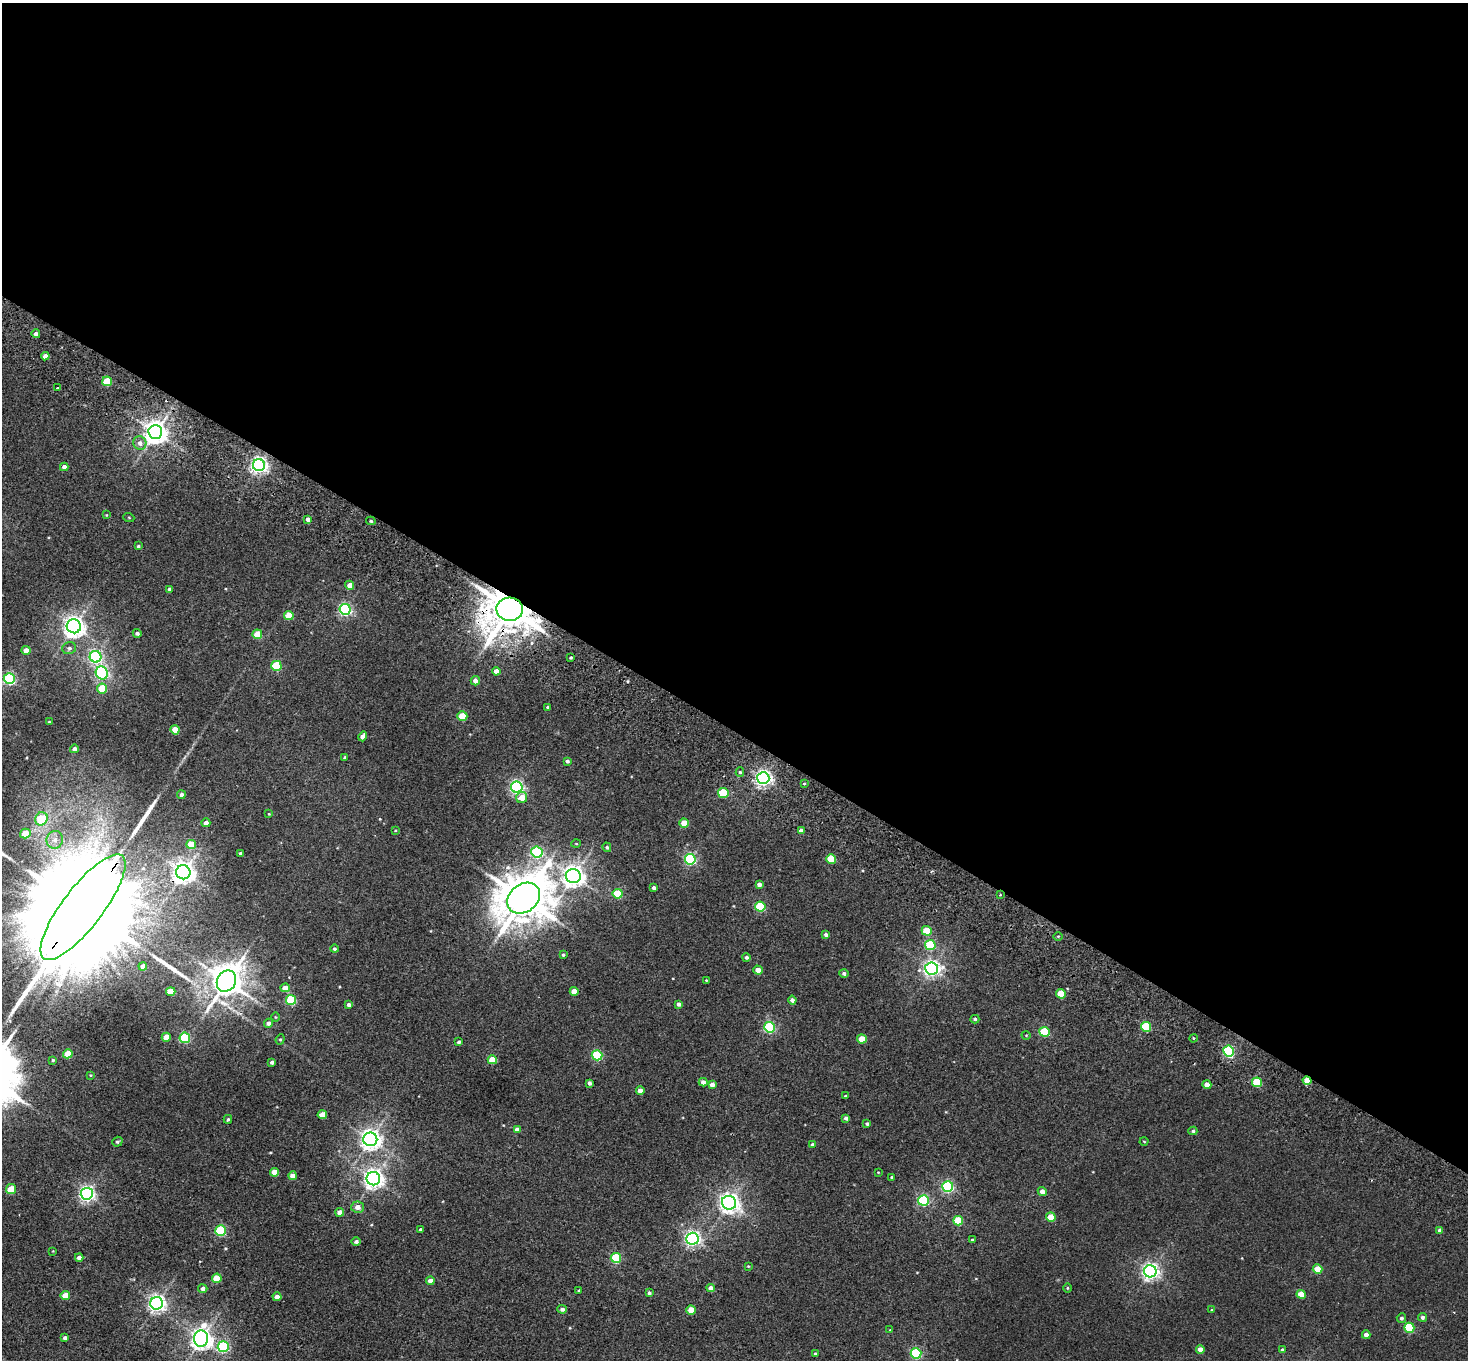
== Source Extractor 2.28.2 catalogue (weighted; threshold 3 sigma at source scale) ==
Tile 3 of 4 x 4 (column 3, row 1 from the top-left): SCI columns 2971-4436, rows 4280-5637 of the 5943 x 5978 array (HDU 1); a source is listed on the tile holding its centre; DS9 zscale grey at full resolution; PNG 1470 x 1362 px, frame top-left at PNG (2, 3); each listed source drawn as its Kron ellipse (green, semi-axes under 4 px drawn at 4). Shown black and unused: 54% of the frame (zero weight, under 2 of 3 exposures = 3% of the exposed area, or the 3 px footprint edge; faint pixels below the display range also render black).
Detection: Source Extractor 2.28.2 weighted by HDU 2 'WHT'; one run over the whole footprint, this tile lists its part. Background 0.0289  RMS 0.0064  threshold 0.0289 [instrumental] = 3 sigma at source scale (4.5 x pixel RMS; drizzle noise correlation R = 1.50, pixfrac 1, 0.05/0.05 arcsec/px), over >= 5 px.
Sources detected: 185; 1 cosmic-ray / hot-pixel residue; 2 long thin detections or spike segments (spike, bleed or trail) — neither listed nor drawn; the other 182 listed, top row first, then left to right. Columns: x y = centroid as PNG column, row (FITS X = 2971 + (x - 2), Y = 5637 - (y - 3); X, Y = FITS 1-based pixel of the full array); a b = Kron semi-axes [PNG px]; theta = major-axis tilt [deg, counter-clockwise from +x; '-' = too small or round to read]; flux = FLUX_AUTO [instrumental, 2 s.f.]
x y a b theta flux
36 334 4 4 - 2.7
45 356 4 4 - 5
107 381 5 4 - 21
57 388 3 2 - 0.75
155 432 7 7 - 530
140 443 7 6 - 3.2
259 465 6 6 - 220
64 467 4 4 - 3.1
106 515 4 2 - 0.38
129 518 5 3 - 0.53
308 519 4 4 - 2.2
371 521 5 3 - 1.1
138 546 4 4 - 0.84
350 585 4 4 - 4.6
169 589 4 4 - 1.1
345 609 5 5 - 110
510 609 13 11 -4 2600
289 615 5 4 - 13
74 626 7 7 - 400
137 633 4 4 - 1.6
257 634 5 4 - 17
69 648 7 6 - 1.6
26 650 4 4 - 4.8
96 657 6 5 - 110
571 658 3 3 - 0.74
276 666 5 5 - 32
496 671 4 4 - 4.2
102 673 7 6 - 110
9 679 5 5 - 86
475 681 4 4 - 3.2
102 689 5 5 - 21
548 707 3 3 - 0.76
462 716 5 4 - 18
49 722 4 3 - 0.45
175 730 4 4 - 9.7
363 736 5 4 - 4
74 749 4 4 - 2.3
345 758 3 3 - 1.2
567 761 4 4 - 1.4
740 772 5 4 - 1.1
763 778 6 6 - 210
804 783 3 3 - 0.9
517 787 6 5 - 130
723 793 5 5 - 33
181 795 4 4 - 2.1
522 798 6 5 - 6.7
269 814 4 3 - 0.47
41 819 7 6 - 20
206 823 4 4 - 3
684 823 5 4 - 12
395 831 4 3 - 0.49
801 831 4 4 - 3.8
25 834 5 5 - 15
55 840 9 8 - 4.1
191 844 4 4 - 13
576 844 5 3 - 0.51
607 847 5 4 - 1.1
537 852 5 5 - 79
240 853 3 3 - 1.3
690 859 5 5 - 76
831 859 5 5 - 23
183 872 7 7 - 440
573 876 7 7 - 440
759 884 4 4 - 2.2
654 888 3 3 - 1.5
618 894 5 5 - 26
1000 895 3 2 - 0.94
524 898 18 14 38 2700
760 906 5 5 - 39
83 907 65 20 53 49000
927 931 5 5 - 19
826 935 4 4 - 2.2
1058 936 4 3 - 0.53
930 945 5 5 - 35
334 949 4 4 - 1.2
563 955 4 3 - 0.81
746 957 4 4 - 1.4
143 966 4 4 - 3.9
932 968 6 6 - 210
758 970 5 4 - 5.8
844 973 4 4 - 1.5
706 980 3 2 - 0.43
226 981 11 9 59 1100
285 988 4 4 - 6.1
171 991 5 4 - 11
574 991 4 4 - 6.9
1061 994 5 4 - 14
291 1000 5 5 - 36
792 1000 4 4 - 2.6
679 1004 4 3 - 1.9
349 1005 4 3 - 2.1
275 1017 5 3 - 0.53
975 1019 4 3 - 1.1
268 1023 4 4 - 2.6
769 1027 5 5 - 66
1146 1027 5 5 - 33
1044 1032 5 5 - 33
1026 1035 4 3 - 0.47
166 1037 4 4 - 7.7
185 1038 5 5 - 44
1193 1038 4 3 - 0.49
280 1039 5 4 - 0.76
862 1039 5 4 - 12
459 1042 3 3 - 1.1
1229 1051 5 5 - 62
68 1054 5 4 - 18
597 1055 5 5 - 49
53 1060 3 3 - 0.75
492 1060 5 4 - 14
272 1062 4 3 - 1.7
90 1075 4 3 - 0.56
1307 1081 4 4 - 11
703 1082 4 4 - 3.5
1257 1082 5 4 - 26
589 1083 4 3 - 2
712 1084 4 4 - 3.5
1207 1085 4 4 - 5.3
640 1090 4 4 - 3.8
845 1096 3 3 - 0.62
322 1115 4 4 - 9
846 1118 4 4 - 1.9
228 1119 4 3 - 0.91
867 1124 3 3 - 1
517 1129 4 4 - 3.3
1193 1131 4 4 - 0.99
370 1139 7 7 - 370
1144 1141 4 3 - 0.49
117 1142 5 4 - 1.2
812 1145 4 4 - 1.3
274 1172 4 4 - 8
878 1172 3 3 - 0.42
293 1176 4 4 - 5
892 1177 4 3 - 1
373 1179 7 6 - 330
948 1186 5 5 - 84
11 1189 5 5 - 15
1042 1191 4 4 - 3.7
87 1194 6 6 - 180
923 1200 5 5 - 67
729 1203 7 6 - 310
358 1207 6 6 - 3.6
340 1212 4 4 - 6.4
1051 1217 5 4 - 16
958 1221 5 4 - 24
421 1230 4 3 - 1.4
1440 1230 4 4 - 2.4
221 1231 5 5 - 47
692 1239 6 6 - 180
972 1240 4 3 - 0.89
356 1241 4 4 - 1.5
53 1251 3 3 - 0.4
79 1257 4 4 - 3.2
616 1258 5 5 - 37
748 1266 4 3 - 0.49
1318 1269 5 4 - 12
1150 1271 6 6 - 220
217 1278 5 4 - 15
430 1281 4 4 - 4.5
711 1288 4 4 - 3.5
1067 1288 4 3 - 0.57
203 1289 4 4 - 2.7
579 1290 4 3 - 0.53
649 1293 4 3 - 1.2
1301 1294 4 4 - 12
65 1296 5 4 - 11
277 1297 4 4 - 3.7
157 1303 6 6 - 260
562 1309 4 4 - 1.8
691 1310 4 4 - 13
1212 1310 4 3 - 0.49
1422 1317 4 4 - 1.4
1401 1318 5 4 - 1.5
1409 1328 5 5 - 29
890 1330 4 4 - 0.46
1366 1335 4 4 - 4.2
65 1338 4 3 - 1.8
201 1339 8 7 - 390
223 1347 6 5 - 57
1200 1349 4 4 - 4.2
1282 1350 4 3 - 1.7
815 1353 3 3 - 0.74
916 1353 5 5 - 56
Overlapping masked pixels (flux is a lower limit): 6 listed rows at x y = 259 465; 510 609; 183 872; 1000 895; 83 907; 1307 1081